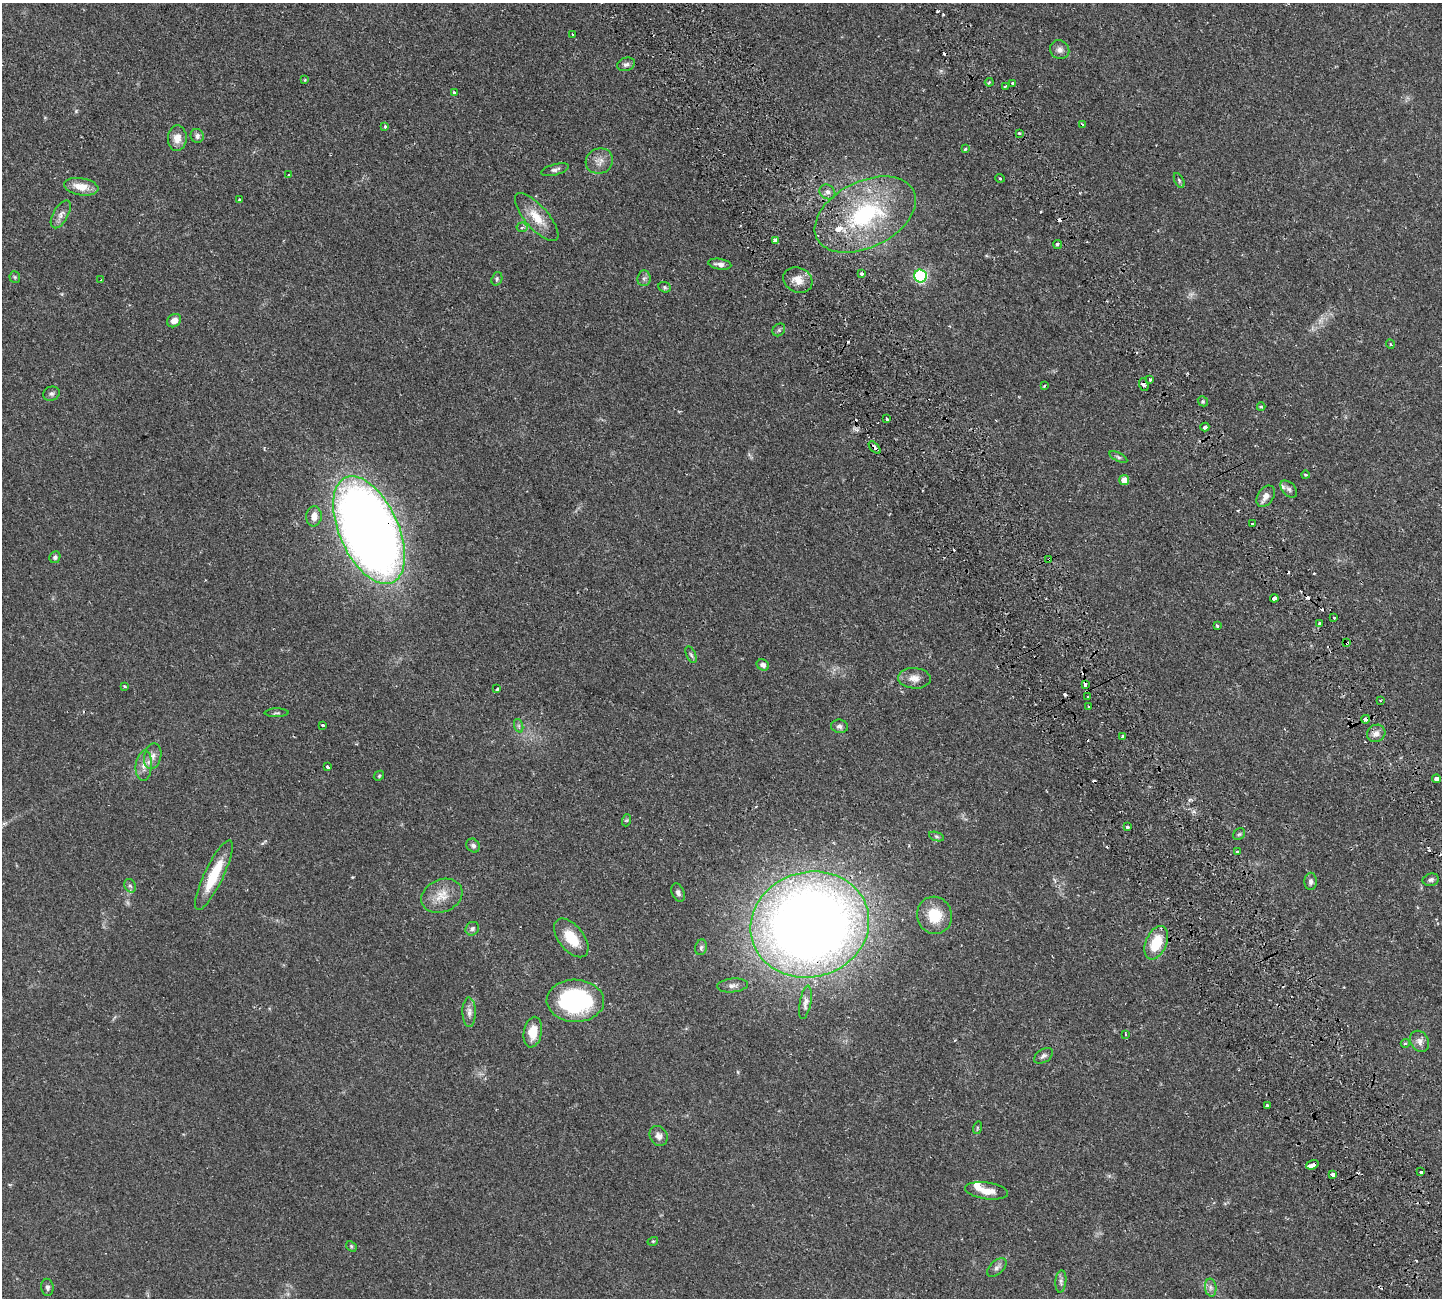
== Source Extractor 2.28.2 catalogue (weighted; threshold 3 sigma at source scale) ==
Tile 6 of 4 x 4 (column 2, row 2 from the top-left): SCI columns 1667-3106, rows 2936-4231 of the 6318 x 6308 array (HDU 1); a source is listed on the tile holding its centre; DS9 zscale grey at full resolution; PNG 1444 x 1300 px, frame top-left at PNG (2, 3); each listed source drawn as its Kron ellipse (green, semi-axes under 4 px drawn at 4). Shown black and unused: <1% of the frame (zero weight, under 2 of 3 exposures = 12% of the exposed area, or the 3 px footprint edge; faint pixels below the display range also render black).
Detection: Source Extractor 2.28.2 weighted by HDU 2 'WHT'; one run over the whole footprint, this tile lists its part. Background 0.0538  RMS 0.0053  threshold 0.0238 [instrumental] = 3 sigma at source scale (4.5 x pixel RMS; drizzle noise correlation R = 1.50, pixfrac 1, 0.05/0.05 arcsec/px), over >= 5 px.
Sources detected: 152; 2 too faint to see at this stretch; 22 cosmic-ray / hot-pixel residue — neither listed nor drawn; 3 inside a brighter listed object's ellipse — not listed separately; the other 125 listed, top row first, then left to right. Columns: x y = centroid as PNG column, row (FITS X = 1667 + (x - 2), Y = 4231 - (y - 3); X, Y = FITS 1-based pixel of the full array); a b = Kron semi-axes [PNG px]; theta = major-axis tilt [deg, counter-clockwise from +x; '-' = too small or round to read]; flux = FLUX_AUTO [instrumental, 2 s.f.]
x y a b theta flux
573 34 3 3 - 1.8
1060 50 10 9 - 2.3
626 64 9 6 17 1.4
305 80 3 2 - 0.58
989 82 4 3 - 0.75
1013 84 4 3 - 2.8
1005 86 4 3 - 0.65
454 92 3 3 - 7.5
1082 124 4 2 - 0.44
385 126 3 3 - 1.1
1019 133 3 3 - 0.63
197 136 7 6 - 1.6
177 138 13 9 86 4.7
965 149 3 3 - 0.63
599 161 14 12 25 3.9
555 170 14 5 15 1.7
288 175 3 3 - 1.1
1000 178 5 4 - 0.58
1179 180 8 4 -64 0.82
81 187 17 8 -10 7.3
827 192 8 7 - 1.8
239 200 3 3 - 1.5
61 214 15 7 60 2.8
865 214 54 33 26 60
537 217 30 11 -49 9.8
522 227 5 5 - 0.9
775 240 3 3 - 2.4
1057 244 5 4 - 0.98
720 264 12 5 -9 2.2
861 274 3 3 - 1.8
920 276 6 6 - 59
15 277 6 5 - 0.74
644 278 8 6 84 1.4
497 279 7 5 71 0.98
101 280 3 2 - 0.48
798 280 15 12 -27 5.4
665 287 6 5 - 0.86
174 321 7 6 - 3.4
779 330 7 5 46 0.95
1390 344 4 3 - 0.42
1150 380 4 3 - 0.67
1144 384 6 4 -69 1.7
1044 386 4 2 - 0.5
51 394 8 7 - 1.4
1203 401 5 4 - 0.75
1261 407 4 4 - 0.63
886 418 3 3 - 1.8
1205 427 4 3 - 1.3
875 448 7 3 -47 2.5
1118 457 10 4 -26 1.1
1305 475 4 3 - 0.68
1124 480 5 5 - 4.6
1289 489 10 6 -47 1.6
1266 496 12 8 55 3.1
314 516 10 7 83 3.9
1252 523 3 3 - 1.4
369 530 57 29 -66 670
55 557 6 5 - 1.1
1049 559 3 3 - 1.3
1274 598 4 3 - 4.1
1334 617 3 3 - 1.2
1320 624 4 3 - 6
1217 626 4 3 - 1.1
1347 643 4 3 - 1
691 655 9 4 -65 0.98
763 665 6 5 - 1.7
914 678 16 10 -3 4.4
1085 685 4 3 - 3.6
125 686 3 3 - 0.59
497 689 3 3 - 0.72
1088 697 3 2 - 0.72
1380 701 3 3 - 0.62
1089 707 2 2 - 0.51
277 713 12 3 1 0.87
1366 719 4 3 - 3
323 725 3 3 - 1
519 726 7 4 -71 0.99
840 726 8 6 -7 1.5
1376 733 9 8 - 2.7
1123 736 3 3 - 1.7
153 756 13 8 76 3.3
144 766 15 8 86 3.8
327 767 4 3 - 2.3
379 776 6 4 45 0.63
1437 779 4 4 - 9.3
627 820 6 4 71 0.59
1127 827 3 3 - 2.1
1239 834 6 5 - 0.78
936 836 8 3 -19 0.83
473 846 7 6 - 1.5
1237 852 3 2 - 0.72
214 875 38 9 64 18
1431 880 8 6 12 1.4
1311 881 8 6 88 1.6
130 886 7 5 -64 1.2
678 893 9 6 -66 1.6
442 896 21 16 23 8.5
934 915 19 17 -74 14
810 925 60 52 16 690
472 929 7 6 - 1.4
571 938 23 12 -51 13
1156 943 18 10 67 15
701 947 8 5 73 1.2
732 985 15 7 6 2.3
575 1001 28 21 -2 63
805 1002 17 5 79 2.2
469 1012 15 6 -89 2.7
533 1032 15 9 80 8.3
1126 1034 4 2 - 0.53
1419 1041 11 9 -57 2.8
1405 1043 4 4 - 0.58
1043 1056 10 6 32 1.6
1267 1106 4 3 - 1.5
977 1128 6 4 72 0.71
659 1136 10 8 -61 2.6
1312 1165 6 4 18 7.7
1421 1172 3 3 - 4.8
1333 1175 3 3 - 2.3
986 1191 22 8 -8 6.1
653 1241 5 3 - 0.44
351 1246 6 4 -47 0.67
997 1267 11 6 42 1.9
1061 1281 11 5 85 1.6
47 1287 8 6 -85 1.3
1211 1288 9 5 -83 1.7
Overlapping masked pixels (flux is a lower limit): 8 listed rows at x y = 1144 384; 875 448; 369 530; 1049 559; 1347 643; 1085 685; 1366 719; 810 925